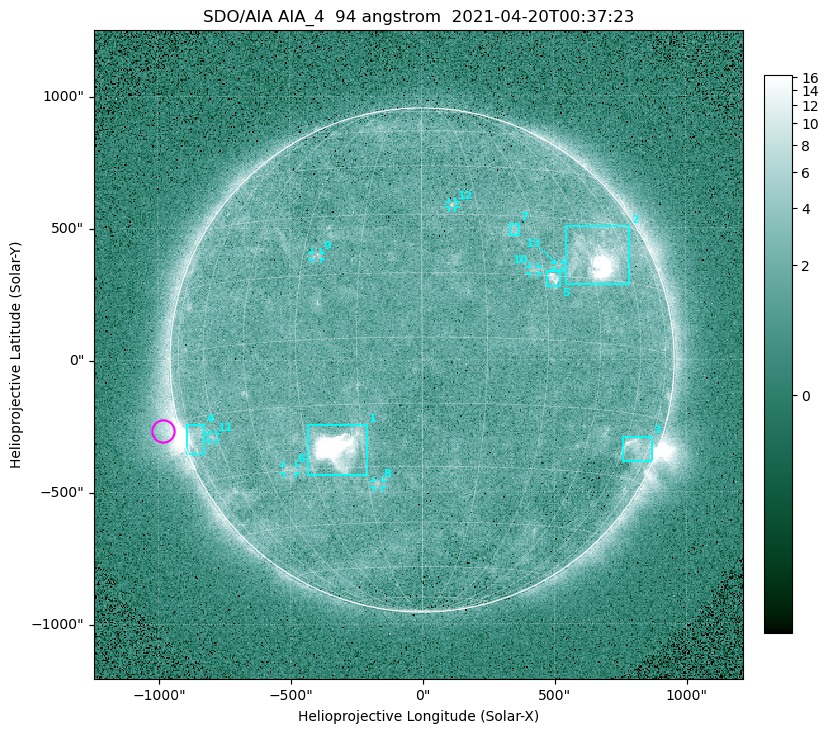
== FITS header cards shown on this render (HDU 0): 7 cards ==
TELESCOP= 'SDO/AIA '
INSTRUME= 'AIA_4   '
WAVELNTH=                   94
WAVEUNIT= 'angstrom'
DATE-OBS= '2021-04-20T00:37:23.12'
CTYPE1  = 'HPLN-TAN'
CTYPE2  = 'HPLT-TAN'

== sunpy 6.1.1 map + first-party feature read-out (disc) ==
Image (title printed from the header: SDO/AIA AIA_4  94 angstrom  2021-04-20T00:37:23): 512 x 512 px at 4.8 arcsec/px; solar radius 955 arcsec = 199 px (full disc in frame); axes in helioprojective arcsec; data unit not stated in the header (colour bar unlabelled)
Orientation: roll -0.138 deg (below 1 deg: not rotated)
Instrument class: DISC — disc imager (sunpy class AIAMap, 94 A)
Bright regions (active regions / flare kernels): reference = the median radial profile (limb darkening/brightening removed); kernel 5 px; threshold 5 sigma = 2.37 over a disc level ~1.72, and >= 1.15x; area >= 9 px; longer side >= 5 px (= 24 arcsec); searched inside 0.97 R_sun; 13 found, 13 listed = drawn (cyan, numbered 1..; 7 of them under ~33 arcsec drawn as corner ticks so the feature stays visible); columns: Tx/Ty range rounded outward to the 10 arcsec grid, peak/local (2 s.f.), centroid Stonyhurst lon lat
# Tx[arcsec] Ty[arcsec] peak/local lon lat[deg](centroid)
1 -430..-210 -440..-240 339 -22 -25
2 540..790 280..510 31 +48 +20
3 760..870 -390..-290 4.9 +67 -22
4 -900..-820 -360..-240 7.5 -72 -19
5 470..530 280..340 5.6 +33 +15
6 -530..-480 -430..-400 2.9 -37 -30
7 330..370 470..520 2.9 +24 +26
8 -180..-150 -480..-450 3.1 -12 -34
9 -420..-380 380..410 2.9 -26 +20
10 410..440 330..360 2.7 +28 +16
11 -810..-780 -300..-280 2.7 -62 -20
12 100..130 580..600 2.9 +8 +33
13 500..530 340..370 2.5 +35 +17
Off-limb structures (1.02-1.3 R_sun): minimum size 50 px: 6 found; the strongest spans PA ~85..115 deg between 1.02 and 1.21 R_sun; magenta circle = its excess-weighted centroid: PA ~105 deg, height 1.06 R_sun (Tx ~-980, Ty ~-270 arcsec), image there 4.5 x the reference